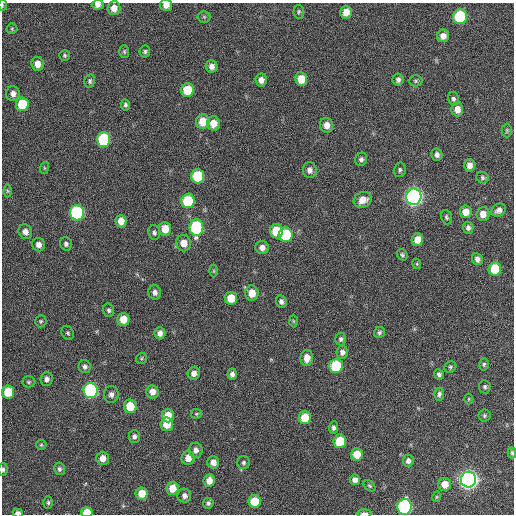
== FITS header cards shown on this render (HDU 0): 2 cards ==
NAXIS1  =                  512 / Axis length
NAXIS2  =                  512 / Axis length

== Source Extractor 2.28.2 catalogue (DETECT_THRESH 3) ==
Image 512 x 512 px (HDU 0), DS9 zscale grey, 1 PNG px = 1 image px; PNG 516 x 516 px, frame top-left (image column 1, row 512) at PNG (2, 3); each listed source drawn as its Kron ellipse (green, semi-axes under 4 px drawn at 4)
Background 87.6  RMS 9.4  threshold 28.1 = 3 sigma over >= 5 px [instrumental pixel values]
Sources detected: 133; all 133 listed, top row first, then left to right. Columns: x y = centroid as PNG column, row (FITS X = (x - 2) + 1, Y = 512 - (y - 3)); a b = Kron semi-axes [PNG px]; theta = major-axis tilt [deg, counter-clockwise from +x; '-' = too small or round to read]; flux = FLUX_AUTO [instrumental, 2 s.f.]
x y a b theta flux
2 5 6 2 -89 700
98 5 6 5 - 3100
166 5 6 5 - 4200
114 8 7 6 - 5700
299 12 7 5 87 1100
346 12 6 5 - 6700
204 17 6 6 - 1000
460 17 7 7 - 57000
12 29 5 5 - 840
443 36 6 6 - 4100
124 51 6 5 - 1000
145 52 6 5 - 1200
65 55 5 5 - 1000
37 64 7 6 - 5400
212 66 6 6 - 3200
301 79 7 6 - 11000
261 80 6 6 - 3700
398 80 6 5 - 2100
90 81 7 5 78 1300
416 81 7 5 0 1200
187 90 7 6 - 17000
13 93 7 7 - 3500
453 99 7 5 -75 1500
22 104 7 6 - 21000
125 105 5 4 - 1400
457 109 7 6 - 5000
203 122 7 6 - 10000
213 123 7 6 - 7700
327 125 7 6 - 4600
507 130 7 5 89 1000
103 139 7 7 - 51000
437 155 6 5 - 2300
361 159 7 5 64 1900
469 165 6 5 - 4000
44 168 6 4 72 750
310 170 8 7 - 3000
400 170 7 6 - 1300
197 176 7 6 - 29000
483 178 6 5 - 1300
7 191 6 4 -89 890
414 197 8 7 - 290000
363 200 9 7 26 6600
188 201 7 6 - 30000
499 210 8 6 30 2900
466 212 6 6 - 6500
77 213 7 7 - 91000
483 214 7 6 - 5400
446 217 7 5 -70 1100
121 221 6 5 - 6100
196 228 8 7 - 69000
468 228 6 5 - 1900
165 229 7 6 - 8600
276 231 7 6 - 19000
25 232 7 6 - 3400
154 233 7 6 - 1500
286 235 7 7 - 35000
417 240 6 6 - 6500
184 243 8 7 - 7000
66 244 7 5 -72 1700
39 245 7 6 - 3600
262 248 7 6 - 3600
402 255 6 5 - 1100
477 259 6 5 - 2500
417 264 5 3 - 640
495 269 7 6 - 19000
214 271 6 4 -90 830
155 292 7 6 - 2500
252 293 7 6 - 8900
231 298 6 6 - 9900
281 301 6 5 - 2000
109 310 7 5 -73 1300
123 319 6 6 - 8500
41 321 6 5 - 980
293 321 6 4 -88 730
379 332 6 5 - 1400
68 333 7 6 - 1100
160 333 6 5 - 3200
341 339 6 5 - 1300
342 352 7 5 82 2300
141 358 6 5 - 900
307 358 8 6 87 6400
484 364 6 4 75 1000
85 366 6 6 - 1700
336 366 7 6 - 34000
450 367 6 5 - 1100
194 373 6 6 - 3600
232 374 5 4 - 2300
439 374 5 4 - 1500
47 379 7 6 - 2300
28 382 7 5 0 1100
485 387 6 5 - 1400
91 391 7 7 - 120000
8 392 6 6 - 16000
152 392 6 6 - 4700
111 394 8 7 - 2500
439 394 6 4 85 1600
469 399 5 3 - 580
130 406 7 6 - 16000
196 414 5 5 - 800
168 415 7 6 - 9500
484 416 6 6 - 1100
305 418 6 6 - 14000
167 424 7 6 - 10000
333 428 6 4 85 1700
134 436 6 5 - 1800
340 441 7 6 - 20000
41 445 5 5 - 810
196 450 7 7 - 3000
512 453 5 4 - 1000
357 454 6 6 - 8900
103 458 6 6 - 4900
188 458 7 6 - 5600
408 461 6 5 - 2200
213 462 6 6 - 3600
243 463 6 6 - 1400
59 469 6 5 - 1400
3 470 6 4 -90 1100
355 480 5 5 - 3000
468 480 8 7 - 370000
209 481 6 5 - 5400
445 484 6 6 - 6700
369 486 7 4 -41 960
173 488 6 6 - 8600
142 493 6 6 - 8800
184 496 7 6 - 2700
436 497 5 3 - 610
255 501 6 6 - 15000
48 503 6 4 -89 1100
208 503 5 5 - 1400
405 507 8 7 - 120000
87 512 6 5 - 9300
18 513 5 3 - 2700
364 513 7 3 2 2100
At the frame edge (FLAGS 8, measured only in part): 9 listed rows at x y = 2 5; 98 5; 166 5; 512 453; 3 470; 405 507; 87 512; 18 513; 364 513